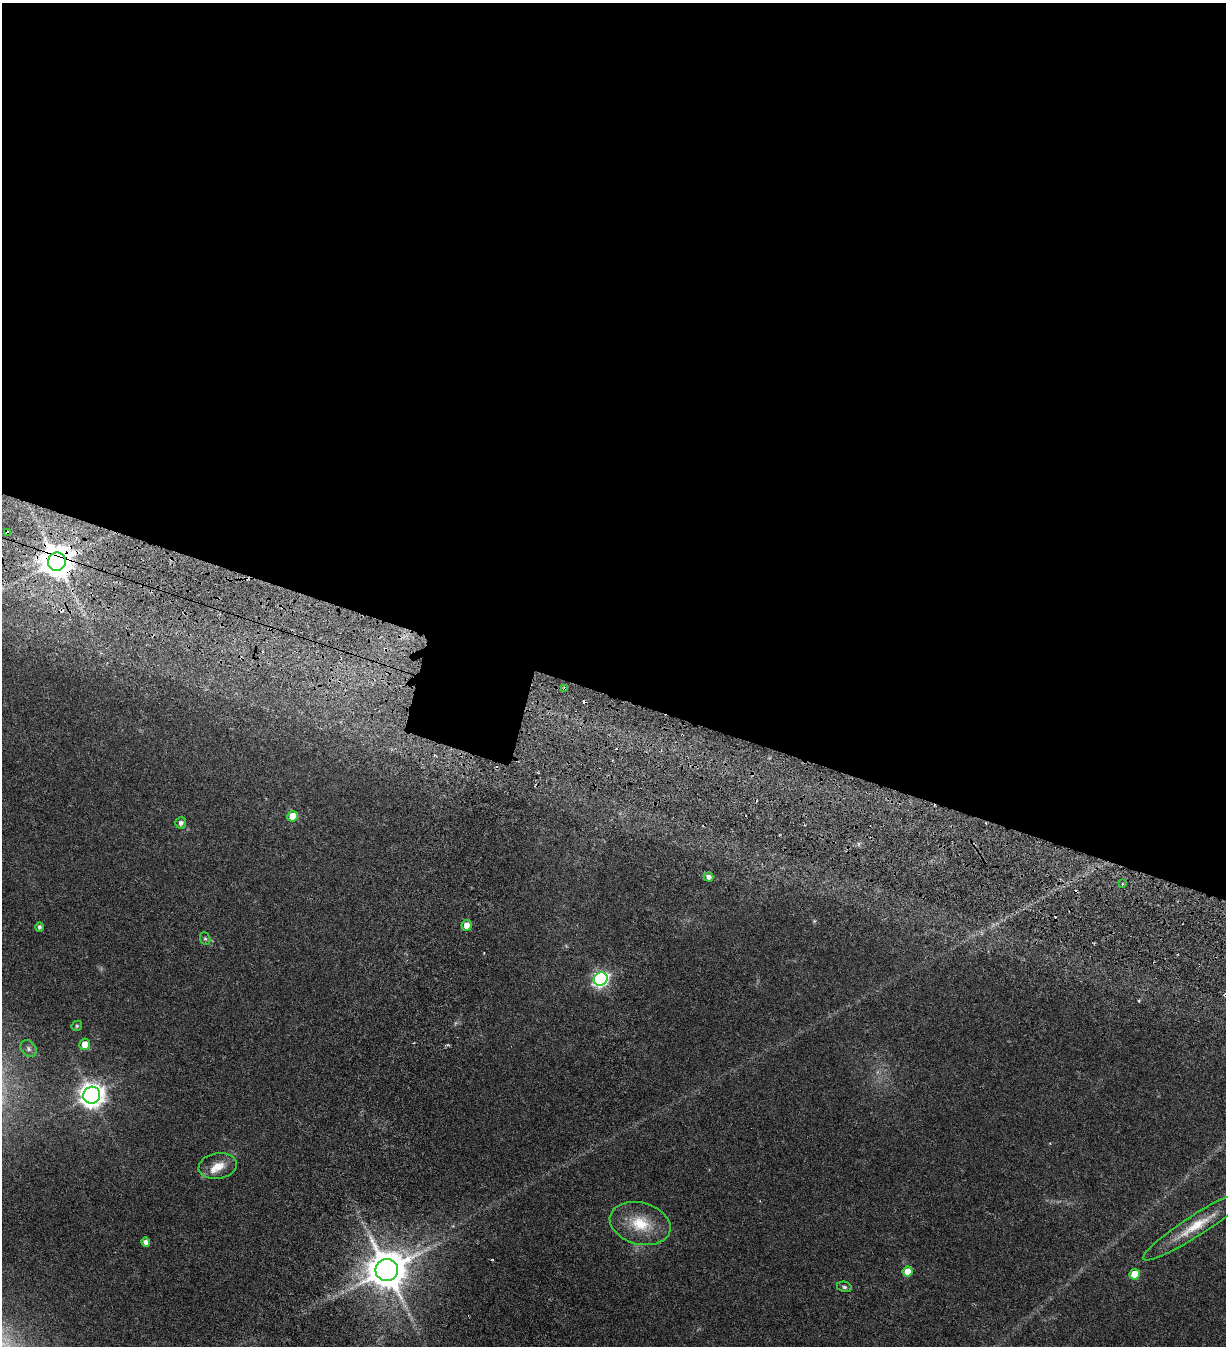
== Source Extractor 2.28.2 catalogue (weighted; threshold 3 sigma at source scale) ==
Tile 3 of 4 x 4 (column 3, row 1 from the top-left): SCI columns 2838-4061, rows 4142-5485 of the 5817 x 5693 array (HDU 1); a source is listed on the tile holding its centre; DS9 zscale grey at full resolution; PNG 1228 x 1348 px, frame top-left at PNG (2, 3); each listed source drawn as its Kron ellipse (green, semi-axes under 4 px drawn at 4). Shown black and unused: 53% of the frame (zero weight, under 3 of 6 exposures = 11% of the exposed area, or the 3 px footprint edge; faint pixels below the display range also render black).
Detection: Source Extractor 2.28.2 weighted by HDU 2 'WHT'; one run over the whole footprint, this tile lists its part. Background 0.0537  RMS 0.004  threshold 0.0162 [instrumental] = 3 sigma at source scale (4.09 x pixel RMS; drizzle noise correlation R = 1.36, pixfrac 0.8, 0.0396/0.0396 arcsec/px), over >= 5 px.
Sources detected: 27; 3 cosmic-ray / hot-pixel residue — neither listed nor drawn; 1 inside a brighter listed object's ellipse — not listed separately; the other 23 listed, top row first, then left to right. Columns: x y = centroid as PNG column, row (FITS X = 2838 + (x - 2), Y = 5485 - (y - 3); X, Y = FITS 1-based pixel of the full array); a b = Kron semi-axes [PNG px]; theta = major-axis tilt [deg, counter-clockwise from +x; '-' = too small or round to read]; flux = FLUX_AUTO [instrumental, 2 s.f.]
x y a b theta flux
7 533 4 3 - 0.54
57 562 9 9 - 730
564 689 4 3 - 1.1
293 816 5 5 - 8.7
181 823 5 5 - 1.1
708 877 5 4 - 1.6
1122 884 3 3 - 0.33
467 925 5 5 - 3.4
39 927 5 4 - 0.86
205 939 6 5 - 0.64
601 979 7 6 - 83
77 1026 5 5 - 0.54
85 1044 5 5 - 4.1
29 1049 9 7 -49 1.1
92 1095 9 8 - 340
218 1166 19 13 10 4.8
640 1224 31 21 -15 12
1196 1226 62 10 33 11
146 1242 4 4 - 1.7
387 1270 11 11 - 1200
908 1271 5 5 - 4.5
1135 1274 5 5 - 6.4
844 1287 7 5 -12 0.68
Overlapping masked pixels (flux is a lower limit): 3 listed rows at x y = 7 533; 57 562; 564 689